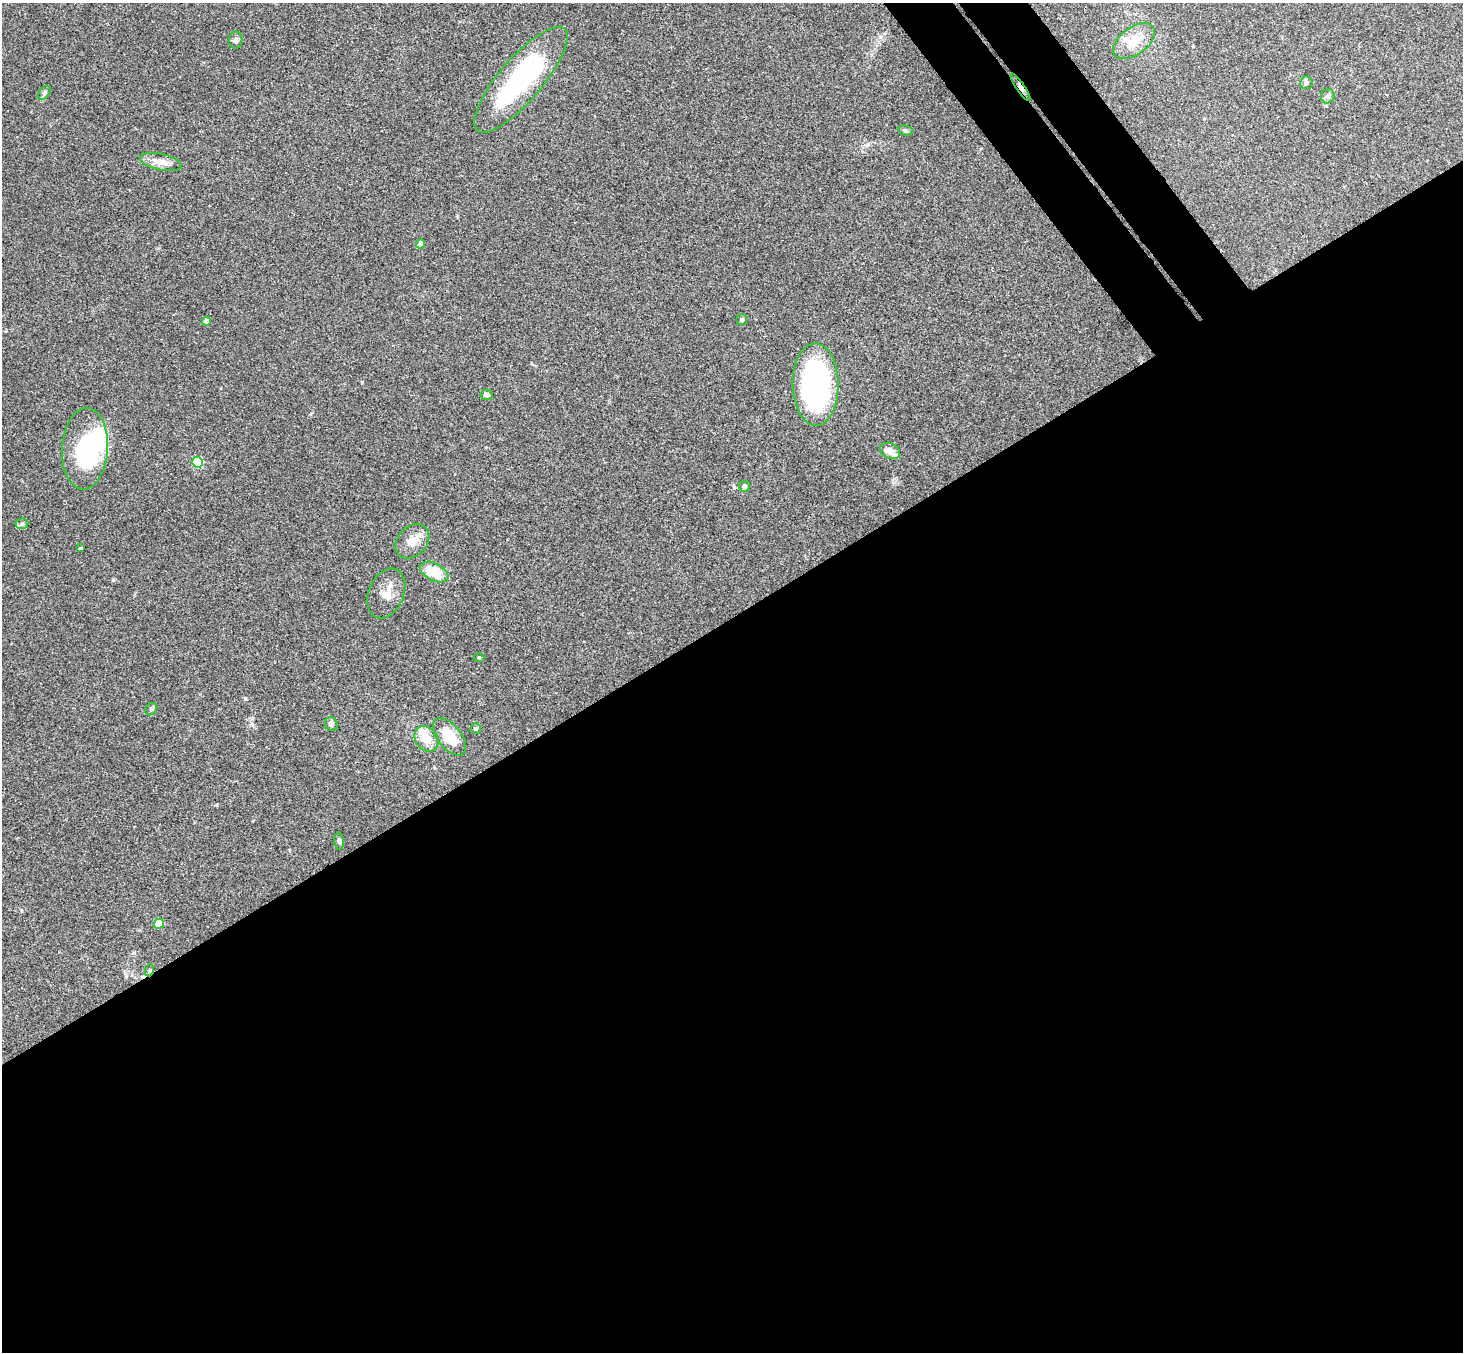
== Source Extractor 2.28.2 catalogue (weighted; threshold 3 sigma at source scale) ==
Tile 15 of 4 x 4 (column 3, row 4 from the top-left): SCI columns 2974-4434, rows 332-1681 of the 5945 x 5927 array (HDU 1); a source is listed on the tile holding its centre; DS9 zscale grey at full resolution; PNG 1465 x 1354 px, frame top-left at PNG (2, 3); each listed source drawn as its Kron ellipse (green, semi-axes under 4 px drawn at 4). Shown black and unused: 57% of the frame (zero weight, under 3 of 4 exposures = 6% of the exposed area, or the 3 px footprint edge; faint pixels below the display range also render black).
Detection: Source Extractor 2.28.2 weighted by HDU 2 'WHT'; one run over the whole footprint, this tile lists its part. Background 0.215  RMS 0.0084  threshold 0.0377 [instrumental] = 3 sigma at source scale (4.5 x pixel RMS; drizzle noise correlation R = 1.50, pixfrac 1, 0.05/0.05 arcsec/px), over >= 5 px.
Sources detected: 39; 4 inside a brighter object's white glare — neither listed nor drawn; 3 inside a brighter listed object's ellipse — not listed separately; the other 32 listed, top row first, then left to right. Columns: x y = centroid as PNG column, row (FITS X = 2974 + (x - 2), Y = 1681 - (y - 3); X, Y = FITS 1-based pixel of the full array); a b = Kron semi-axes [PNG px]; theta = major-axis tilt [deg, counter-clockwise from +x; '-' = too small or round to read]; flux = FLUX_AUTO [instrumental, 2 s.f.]
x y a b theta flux
236 40 8 6 82 2.4
1134 41 24 13 36 17
521 80 67 21 49 110
1306 83 6 6 - 2.7
1021 87 16 3 -55 4.2
44 93 8 5 49 1.6
1328 96 7 6 - 2.5
905 130 7 5 -7 1.4
161 162 21 8 -12 8.8
421 244 4 4 - 7.3
742 319 5 5 - 1.8
206 321 4 4 - 8.1
816 384 41 23 -89 170
486 395 6 5 - 2.7
85 449 41 23 86 79
890 451 10 7 -26 5.9
198 462 5 5 - 55
744 486 5 5 - 1.5
22 524 6 5 - 1.5
412 541 19 14 47 10
80 548 3 3 - 0.84
434 572 15 8 -27 22
386 593 26 17 67 12
479 658 5 3 - 0.78
151 709 7 5 47 1.5
331 724 7 6 - 2.5
476 729 5 5 - 2.1
450 737 22 11 -51 23
426 739 13 11 -54 14
339 841 9 4 -83 1.7
159 924 5 5 - 28
150 970 6 4 72 0.98
Overlapping masked pixels (flux is a lower limit): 1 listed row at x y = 1021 87
Unlisted compact peaks at least as high as the median listed source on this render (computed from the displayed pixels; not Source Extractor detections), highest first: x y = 734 487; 362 382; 245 698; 113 580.